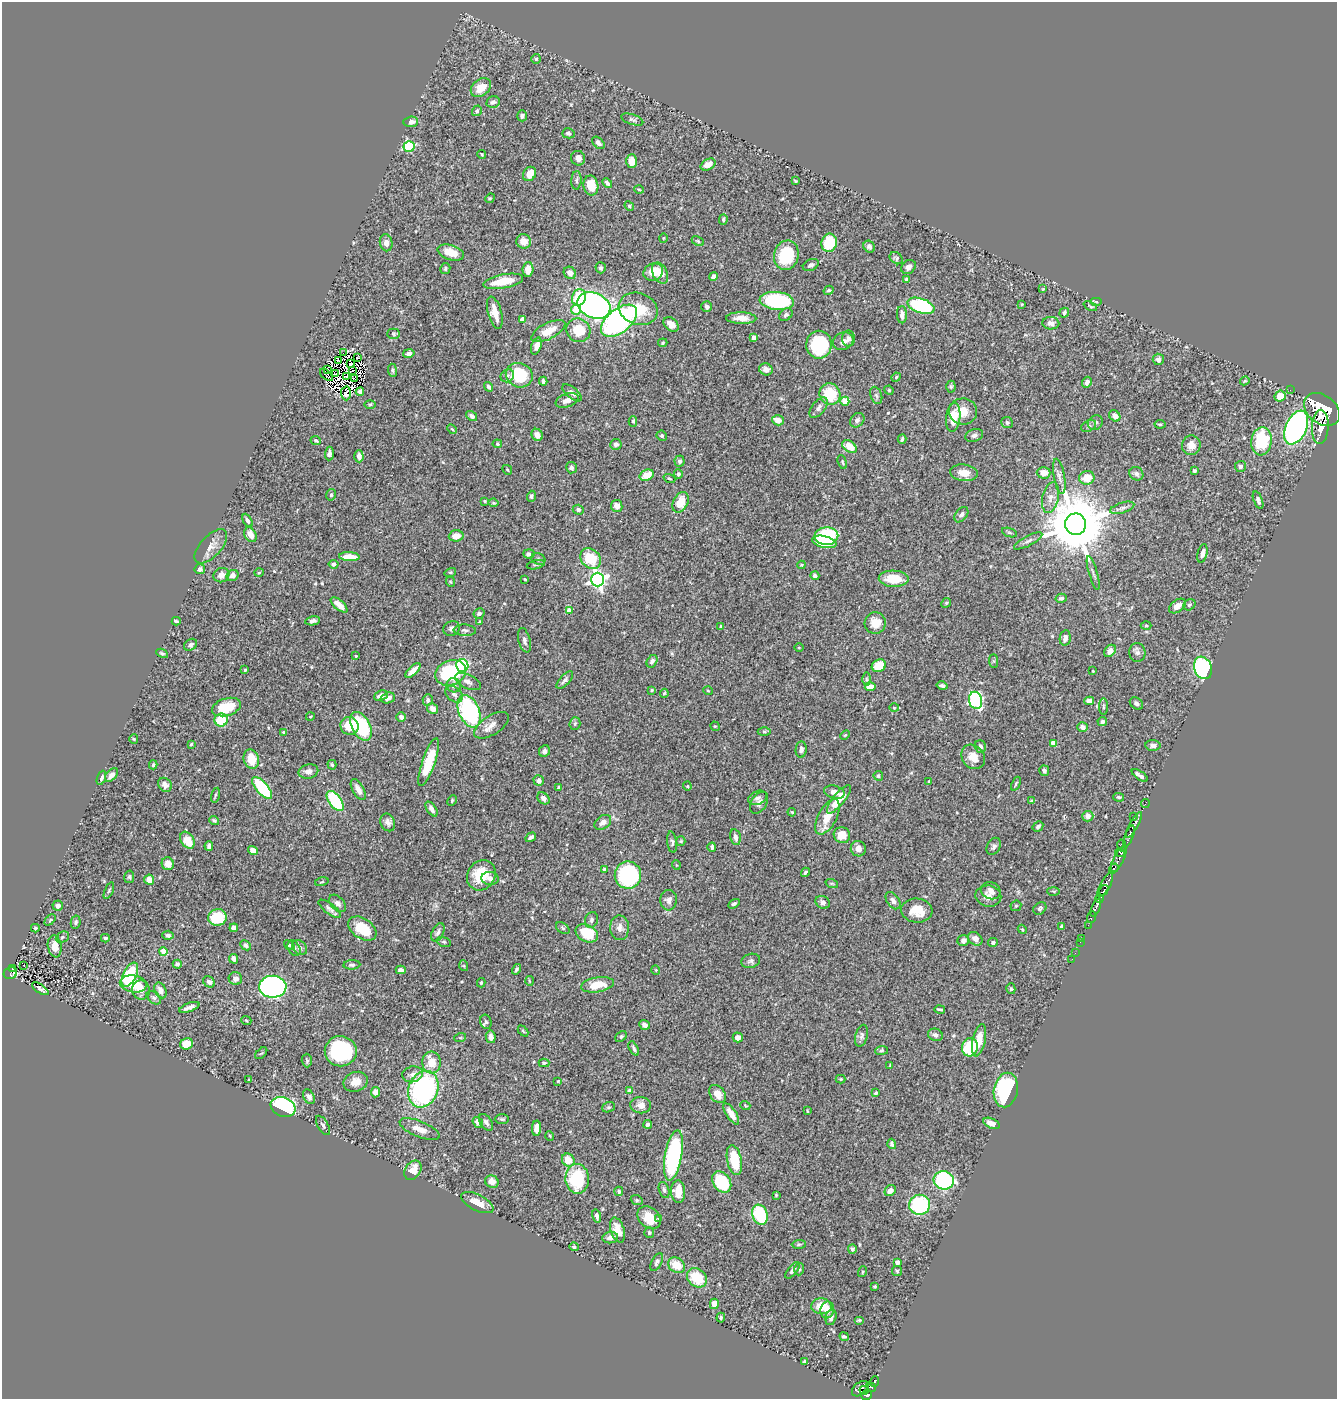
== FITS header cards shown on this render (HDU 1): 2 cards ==
NAXIS1  =                 1335
NAXIS2  =                 1397

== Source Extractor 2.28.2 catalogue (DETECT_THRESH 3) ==
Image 1335 x 1397 px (HDU 1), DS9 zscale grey, 1 PNG px = 1 image px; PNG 1339 x 1401 px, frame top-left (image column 1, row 1397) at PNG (2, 2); each listed source drawn as its Kron ellipse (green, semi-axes under 4 px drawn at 4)
Background 0.588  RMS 0.021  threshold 0.062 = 3 sigma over >= 5 px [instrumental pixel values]
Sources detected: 530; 13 with non-positive FLUX_AUTO (blend fragments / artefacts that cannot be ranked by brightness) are neither listed nor drawn; of the other 517, the 500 brightest by FLUX_AUTO listed and drawn (17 fainter detections omitted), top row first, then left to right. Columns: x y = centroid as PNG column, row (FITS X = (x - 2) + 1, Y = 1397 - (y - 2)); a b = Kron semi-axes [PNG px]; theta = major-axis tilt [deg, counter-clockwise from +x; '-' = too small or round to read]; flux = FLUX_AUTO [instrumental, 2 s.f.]
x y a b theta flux
536 59 5 5 - 2.3
481 88 11 8 37 22
493 102 7 5 20 5
477 111 5 4 - 2.5
522 116 5 5 - 3.6
632 119 11 5 -18 3.6
411 122 7 5 6 8.7
568 133 6 5 - 3.6
598 143 7 5 -43 4.9
409 146 5 5 - 110
482 154 4 3 - 1.5
578 158 7 7 - 7.8
632 161 7 5 89 12
708 164 8 5 29 11
530 174 7 6 - 16
576 180 9 5 87 3.4
795 181 3 2 - 1.2
607 183 6 3 -46 3.7
591 185 10 7 -79 23
639 189 5 3 - 1.2
490 198 5 4 - 1.4
629 206 5 4 - 1.7
723 219 5 4 - 2.1
663 238 5 3 - 1.1
524 241 7 7 - 12
698 241 6 4 -26 1.8
386 243 8 6 -77 7
829 243 9 7 72 64
869 247 6 5 - 4.1
451 253 13 7 -18 22
786 255 15 12 76 60
896 258 7 5 -37 2.6
811 265 8 5 26 3.7
908 267 8 6 39 6.6
601 268 5 5 - 2.4
445 269 5 5 - 2.8
528 269 7 5 86 13
653 272 10 8 28 24
570 273 6 6 - 7.2
660 273 11 7 -63 16
713 277 4 4 - 7.5
907 279 4 4 - 3.7
503 281 20 7 10 29
1043 289 4 4 - 1.5
829 290 5 4 - 2.6
579 297 8 7 - 49
777 301 17 9 -5 150
1096 302 6 4 0 2.1
1022 304 3 3 - 1.2
594 306 17 12 -25 420
921 306 14 7 -19 150
1090 306 7 3 -25 1.7
707 307 5 5 - 3.8
576 309 5 5 - 31
638 309 20 15 -19 43
495 313 16 6 -74 16
1064 313 5 4 - 2.3
786 315 7 5 39 3
902 315 8 5 -88 6.3
741 318 15 6 -1 12
522 319 4 4 - 6
619 321 21 11 38 290
1051 323 8 6 -6 6.2
671 324 9 6 -40 13
578 330 12 11 - 36
548 331 18 8 27 20
394 334 6 5 - 1.9
754 337 4 4 - 11
849 339 8 6 87 4.7
843 341 10 8 26 7
663 343 5 4 - 1.4
819 345 14 13 - 82
536 346 9 5 71 6.8
344 353 3 2 - 1.4
409 353 5 4 - 5.9
357 357 3 2 - 1.5
1158 359 6 5 - 4.2
339 361 3 2 - 2.2
350 364 3 2 - 2.2
327 369 3 2 - 1.4
766 369 7 6 - 7.3
353 370 2 2 - 1.2
392 370 7 4 -84 2.3
336 374 2 2 - 1.5
326 375 8 2 -43 4
519 375 13 12 - 62
507 376 7 6 - 4
346 377 3 2 - 2.2
896 377 5 4 - 1.3
354 379 4 2 - 2.5
543 381 4 3 - 2.8
1245 381 5 4 - 1.3
1087 382 6 4 65 5.3
488 387 5 4 - 3
951 387 6 4 -89 2.1
889 390 5 4 - 1.5
1290 390 2 2 - 7.7
360 392 4 4 - 6.8
346 393 7 5 -88 1.7
572 393 12 5 -40 6.8
830 394 11 10 - 49
876 395 9 5 -70 3.4
1280 396 6 5 - 21
567 400 12 6 20 8.5
845 401 4 4 - 36
370 404 6 4 1 1.9
818 408 12 6 53 5.6
1322 409 20 14 -37 7500
963 411 14 13 - 19
471 416 6 4 -36 4.8
1115 416 6 5 - 11
953 417 14 7 84 25
778 420 6 5 - 16
857 420 8 6 47 4.2
633 421 5 4 - 2.4
1007 423 6 5 - 3.1
1095 423 8 7 - 3.9
1160 424 5 4 - 1.9
1089 426 8 5 27 3.4
1296 427 18 10 66 360
1320 427 17 8 86 2300
452 429 5 3 - 1.4
537 435 6 5 - 8.9
974 435 9 6 19 4.5
662 436 5 5 - 3
902 439 4 2 - 2.3
316 441 5 4 - 2.4
1261 441 14 10 82 73
497 444 5 4 - 1.8
616 444 6 5 - 4.3
1191 445 10 9 - 12
849 447 8 5 -36 20
329 453 7 4 86 4.4
359 456 6 4 -87 7.4
680 461 5 5 - 4.2
842 462 7 4 -70 2
1240 466 5 5 - 4.1
571 468 6 5 - 3.9
507 470 5 3 - 1.3
1194 471 3 3 - 2.7
964 473 14 8 -6 14
1044 473 7 6 - 12
678 474 4 4 - 3.7
1136 474 7 6 - 5.1
647 475 7 5 24 21
1059 476 18 5 -80 6.8
669 478 6 2 -19 1.4
1087 478 8 6 11 22
331 495 6 4 75 2.5
531 496 5 4 - 3.1
1050 498 15 8 78 11
1258 500 9 4 -70 3.9
485 501 4 3 - 1.4
681 502 11 7 63 25
494 503 5 3 - 1.5
617 506 6 5 - 9.7
1122 508 12 5 17 5.1
578 510 5 5 - 3.2
961 515 8 5 52 4.8
247 520 7 4 -62 4.1
1076 524 10 10 - 12000
1009 532 8 3 -19 1.9
250 535 8 5 -61 13
456 536 7 5 4 13
826 536 12 9 3 100
1028 541 16 5 28 5.2
824 542 12 6 -13 42
211 546 21 10 47 14
1202 553 9 4 77 6.2
529 554 6 4 -3 3.8
349 557 10 4 -3 19
590 558 11 9 -46 43
538 559 7 5 -24 3.4
334 564 5 4 - 4.5
536 565 9 3 13 2.5
801 565 4 4 - 1.3
200 569 5 5 - 3.9
450 572 6 4 19 1.7
259 573 5 3 - 1.3
1093 573 18 2 -74 3.7
221 575 8 7 - 9.4
233 575 6 5 - 7.6
815 576 4 4 - 3.2
525 579 3 2 - 1.4
894 579 15 8 -2 34
597 580 7 6 - 480
451 582 5 3 - 1.2
1061 598 6 4 15 3.4
946 603 5 4 - 1.6
339 605 10 5 -41 11
1189 605 6 5 - 2.6
1177 606 9 6 36 11
569 611 4 4 - 19
479 613 6 5 - 3.8
176 621 4 2 - 2.2
313 621 7 4 9 4.7
480 622 4 3 - 2.4
875 623 11 10 - 19
721 626 4 4 - 1.4
1146 626 5 3 - 1.6
451 628 8 7 - 4.4
465 630 11 5 -3 4.3
1065 638 7 5 79 7
524 640 12 6 -75 5.6
191 645 7 5 36 3.8
799 648 5 3 - 1.2
1110 651 7 5 51 9.5
162 653 6 4 -27 2.5
1137 653 9 8 - 5.2
356 656 3 2 - 1.1
652 661 7 5 58 5.1
994 661 7 4 -89 2
462 665 6 6 - 140
879 666 7 6 - 31
1203 668 11 8 -69 230
245 670 3 3 - 1.6
413 670 9 4 43 12
1093 671 2 2 - 1.2
451 673 16 12 19 110
866 679 6 4 -88 2.2
565 680 11 5 47 4.4
468 682 14 7 -25 7.4
454 685 7 7 - 6.7
942 686 5 4 - 3.6
870 687 5 4 - 15
652 690 4 3 - 1.5
708 691 5 3 - 1.3
664 693 4 3 - 1.9
454 694 10 7 -41 5.9
381 696 7 5 23 9.5
388 698 7 5 17 6.6
428 700 6 5 - 3.6
975 700 8 6 -78 200
1089 701 5 4 - 8.3
1136 704 7 5 -36 4.3
226 707 15 8 17 37
1104 707 8 4 -90 2.4
894 708 5 3 - 1.2
432 709 6 5 - 9.6
469 711 17 10 -66 180
310 717 4 3 - 1.2
401 717 5 4 - 4.4
221 720 6 6 - 41
1102 722 5 4 - 3.7
575 723 6 5 - 2.6
491 725 19 9 32 11
349 726 9 9 - 28
361 726 15 9 -62 98
715 726 5 4 - 1.5
1082 727 5 5 - 6.7
284 732 4 4 - 2.2
764 732 6 4 0 2.1
845 735 5 3 - 1.5
134 739 4 4 - 1.5
1053 743 4 4 - 11
191 744 3 3 - 1.5
1153 745 7 5 -5 6.2
980 747 6 5 - 4
801 749 8 5 85 4.9
544 751 6 5 - 4.7
973 757 13 11 -50 15
251 759 10 7 -75 24
429 762 25 6 71 54
153 765 4 3 - 2.1
332 765 5 3 - 1.8
308 771 10 7 11 8.5
1044 771 5 5 - 2.9
111 775 8 5 47 6.4
1140 775 9 3 -35 4.6
878 776 5 4 - 2.4
101 778 7 4 70 3.7
539 781 5 5 - 6.1
929 782 4 3 - 1.5
1016 784 7 3 66 1.7
165 785 7 6 - 6.4
687 786 4 4 - 1.7
559 787 3 3 - 2.6
262 788 13 6 -49 83
358 790 11 5 -60 8.4
834 792 10 6 -15 7.7
215 795 7 3 77 1.8
1119 797 5 3 - 2
543 798 7 5 -43 6.5
757 798 9 6 26 4.6
839 799 17 6 51 33
452 800 5 3 - 1.6
335 801 12 6 -53 98
1032 801 4 3 - 2.6
759 803 12 7 57 7.6
1145 803 4 2 - 14
431 809 8 4 -55 6
792 812 4 3 - 1.3
1088 816 5 5 - 7.3
1133 816 2 2 - 9.8
827 817 19 9 62 25
214 821 5 4 - 2.1
388 822 9 7 -66 6.2
603 822 9 6 36 6.8
1134 825 14 4 61 930
1038 827 6 4 49 3.9
842 835 8 8 - 18
1129 836 12 3 70 560
531 837 6 3 33 4.5
735 837 8 5 -78 5.8
187 840 9 6 -57 25
681 841 5 4 - 1.7
672 842 11 5 -82 3.5
209 846 5 3 - 4.1
994 846 9 6 64 4.4
1122 846 6 3 -77 220
712 847 4 3 - 3.6
858 849 8 7 - 7.5
253 850 5 4 - 10
1120 852 5 3 - 150
1119 859 14 5 63 230
168 864 6 6 - 12
676 865 5 3 - 1.2
1114 868 5 4 - 270
604 869 4 4 - 1.5
805 872 5 3 - 2.4
481 875 16 13 54 46
628 875 13 13 - 180
129 877 6 5 - 2.3
490 878 8 6 -5 7.2
149 880 5 5 - 12
322 882 7 3 13 1.5
832 884 6 4 -19 1.8
1105 885 14 5 61 1400
1104 890 6 3 58 280
109 891 9 3 68 2.1
991 891 10 8 -21 10
1054 891 6 3 -1 1.4
988 896 13 10 -10 11
1099 899 4 3 - 330
669 900 10 8 86 5.9
893 901 10 6 -55 5.9
823 902 7 6 - 5.4
338 903 10 6 -48 5.1
734 904 6 4 30 2.7
58 906 5 5 - 4
1016 906 6 5 - 2
1096 907 9 3 67 650
1040 908 7 5 41 3.1
330 909 13 5 -37 4.9
917 910 16 12 -6 24
217 917 9 8 - 53
1091 917 6 3 68 89
50 920 6 4 46 1.9
591 920 8 6 69 3.7
76 922 6 5 - 3
1088 925 2 2 - 46
1062 927 4 4 - 4
35 928 4 4 - 1.8
234 928 4 4 - 7.1
563 928 7 5 -36 2.4
619 928 12 9 -88 8.8
362 929 15 10 -34 45
1022 929 5 3 - 1.4
438 932 10 5 63 4.5
587 933 12 8 -27 47
168 935 5 4 - 3.6
62 937 7 5 25 2.8
105 938 4 4 - 2.9
1082 938 2 2 - 4.9
975 939 8 6 -39 8.8
963 941 6 5 - 6.3
444 942 7 4 -17 2.5
993 942 5 4 - 3
1080 942 2 2 - 5.4
246 945 5 4 - 3.7
289 945 5 4 - 2.4
55 946 11 7 -82 14
299 947 8 6 -43 4.4
294 948 8 5 -59 3.8
163 951 4 4 - 22
1075 953 2 2 - 4.3
234 959 5 4 - 7.2
1072 959 2 2 - 3
751 961 9 7 18 4
177 964 4 4 - 2.8
24 965 3 2 - 1.6
352 965 8 4 4 3
464 966 5 3 - 1.6
12 968 3 3 - 27
516 969 5 3 - 2.6
401 970 5 4 - 5.8
656 970 4 4 - 1.4
10 973 7 6 - 66
130 975 13 6 63 91
235 979 7 6 - 5.5
529 981 5 3 - 1.3
209 982 6 5 - 4.9
481 983 4 3 - 1.8
133 984 13 8 -10 32
597 985 17 7 9 29
273 987 13 11 -2 370
40 989 9 3 -34 2.2
1011 989 5 4 - 2.1
141 990 10 8 -75 9.9
160 990 8 5 -66 7.4
154 998 8 5 -40 3.2
189 1007 11 4 20 6.4
940 1009 5 2 - 2.1
246 1020 5 3 - 1.2
486 1022 7 5 -75 3.1
644 1025 5 4 - 5.5
523 1031 6 3 -46 1.5
935 1035 7 6 - 4.6
862 1036 11 6 74 4.7
491 1037 6 5 - 7.7
621 1037 6 4 40 2.5
738 1037 5 5 - 6.9
460 1038 6 3 18 1.5
979 1040 16 6 78 22
187 1044 6 5 - 21
970 1047 9 8 - 61
634 1048 7 4 -63 2.9
882 1050 6 4 8 2
341 1051 16 15 - 140
261 1053 7 3 44 1.3
307 1060 7 5 -88 2.5
432 1062 11 9 -85 21
544 1063 5 3 - 2.2
890 1065 3 2 - 1.2
413 1074 10 8 13 6.5
841 1079 5 4 - 1.7
249 1080 3 3 - 1.5
558 1081 4 3 - 1.2
356 1082 12 9 19 15
423 1089 19 14 68 230
630 1090 4 4 - 9.4
1006 1090 17 12 78 150
375 1092 5 4 - 11
876 1093 4 3 - 2.6
717 1094 10 7 -55 13
309 1097 8 5 -59 4.5
641 1105 10 8 -7 10
745 1105 5 3 - 1.2
283 1107 13 9 -20 160
608 1107 6 5 - 2.2
807 1111 4 2 - 1.1
731 1114 12 5 -56 14
502 1119 7 5 0 2.5
478 1122 6 4 -53 7.7
486 1122 9 5 -55 4.7
991 1123 9 5 -23 9.2
648 1124 4 3 - 3
323 1125 11 5 -59 3.9
537 1128 8 4 88 9.1
420 1129 21 8 -22 14
550 1136 5 3 - 1.2
892 1144 5 4 - 2.9
673 1155 26 8 80 210
568 1160 7 6 - 19
734 1160 15 7 -79 47
413 1170 10 7 55 17
577 1179 15 12 -88 85
944 1180 10 9 - 200
492 1182 7 6 - 9.5
722 1182 11 8 -55 90
664 1190 8 5 -73 3.2
890 1190 6 5 - 8.2
619 1191 4 4 - 2.3
678 1192 11 7 -85 23
776 1195 4 4 - 1.5
637 1200 6 4 -21 2
477 1203 17 8 -26 16
920 1205 10 10 - 130
760 1215 10 7 -69 87
597 1216 7 4 -77 3.7
649 1218 13 10 -45 26
658 1218 4 3 - 2
618 1230 13 6 -72 18
649 1232 5 5 - 2.4
610 1238 8 5 8 6.8
799 1244 7 4 4 2.3
574 1247 4 4 - 2.3
852 1249 5 4 - 2.8
657 1262 10 5 63 3.6
897 1262 4 4 - 4.9
677 1265 9 7 -33 24
799 1269 6 5 - 2.3
792 1270 10 4 51 4.1
897 1271 5 5 - 1.8
862 1272 5 3 - 1.2
697 1278 11 8 -39 40
875 1286 3 3 - 1.9
714 1304 5 4 - 12
821 1306 10 8 -3 23
827 1310 8 6 80 11
831 1317 8 5 76 5.7
721 1318 5 3 - 2
859 1320 5 3 - 1.7
844 1337 4 3 - 3.2
804 1361 4 4 - 2
874 1382 5 3 - 90
871 1387 5 3 - 39
860 1389 9 6 37 290
864 1390 4 4 - 150
867 1395 5 5 - 270
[17 fainter detections neither listed nor drawn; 13 non-positive-flux detections neither listed nor drawn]